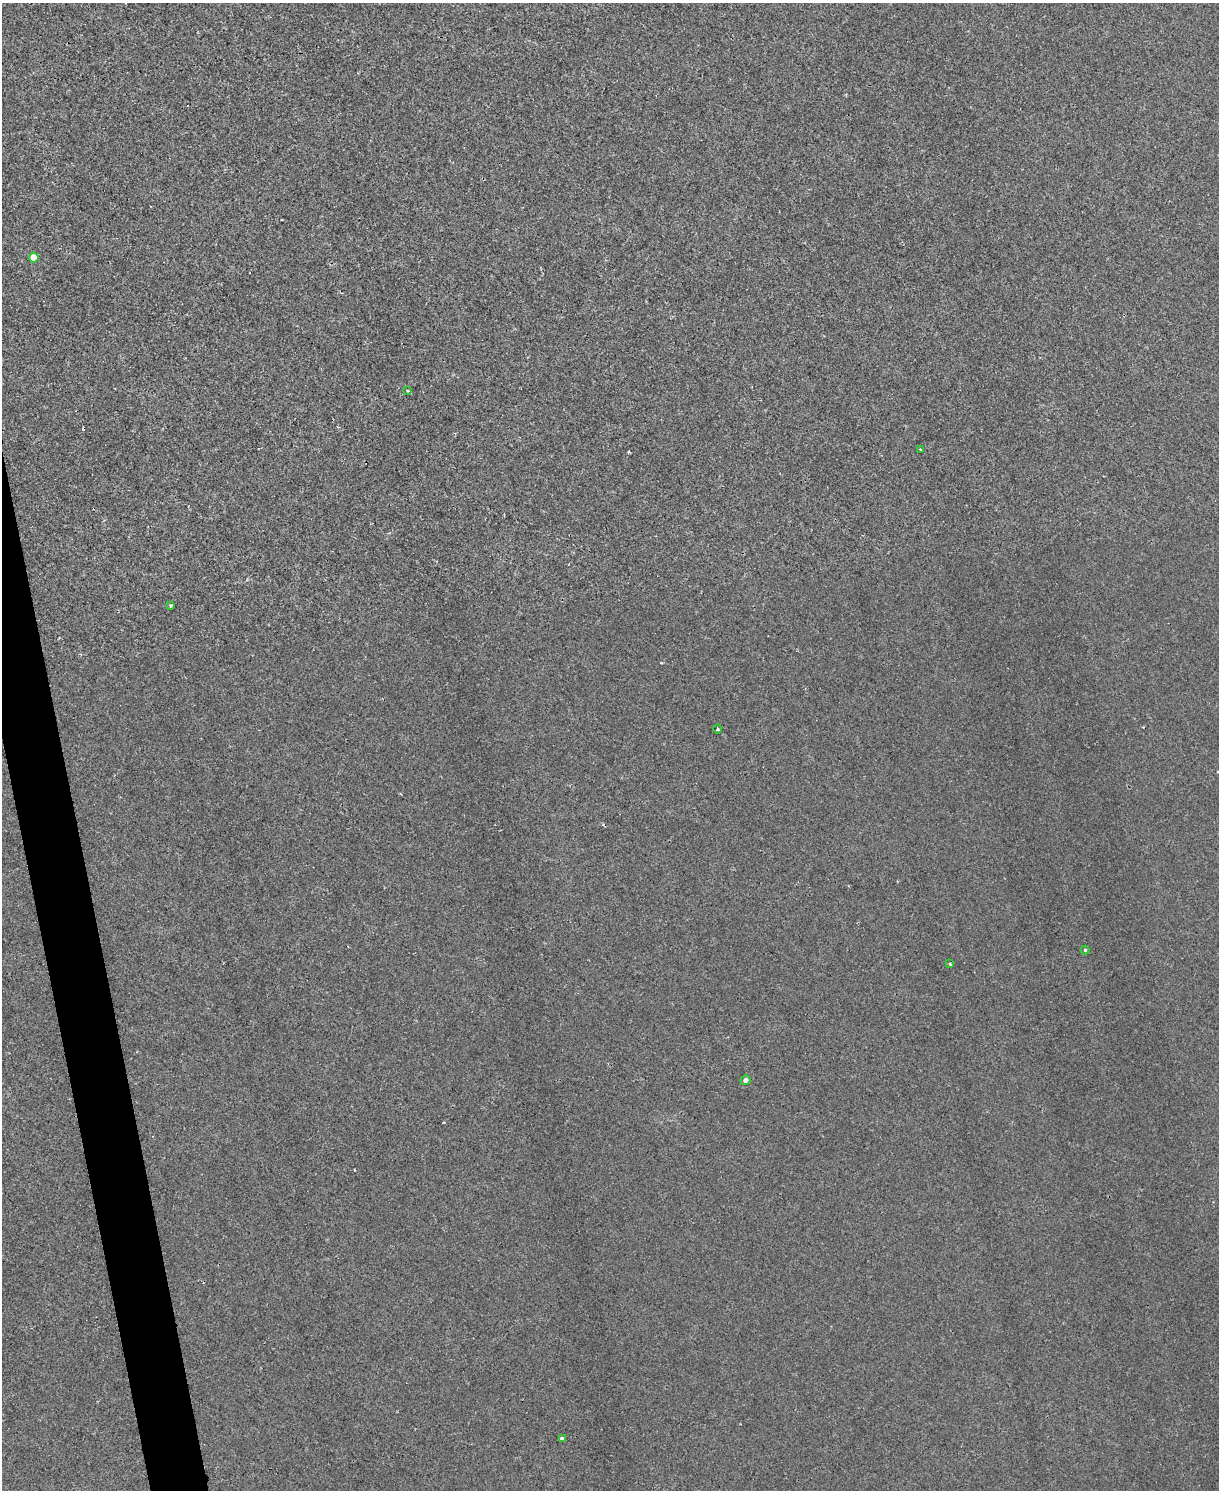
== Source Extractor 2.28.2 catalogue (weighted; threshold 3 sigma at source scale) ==
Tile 7 of 4 x 3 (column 3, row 2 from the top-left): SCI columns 2433-3649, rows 1622-3109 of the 4865 x 4846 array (HDU 1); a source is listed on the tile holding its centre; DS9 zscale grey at full resolution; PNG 1221 x 1492 px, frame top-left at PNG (2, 3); each listed source drawn as its Kron ellipse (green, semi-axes under 4 px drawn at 4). Shown black and unused: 3% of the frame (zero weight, under 2 of 3 exposures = <1% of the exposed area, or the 3 px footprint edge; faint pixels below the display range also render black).
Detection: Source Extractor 2.28.2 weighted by HDU 2 'WHT'; one run over the whole footprint, this tile lists its part. Background 0.00171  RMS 0.0034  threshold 0.0153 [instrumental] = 3 sigma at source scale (4.5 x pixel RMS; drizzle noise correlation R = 1.50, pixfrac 1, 0.05/0.05 arcsec/px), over >= 5 px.
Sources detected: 10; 1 cosmic-ray / hot-pixel residue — neither listed nor drawn; the other 9 listed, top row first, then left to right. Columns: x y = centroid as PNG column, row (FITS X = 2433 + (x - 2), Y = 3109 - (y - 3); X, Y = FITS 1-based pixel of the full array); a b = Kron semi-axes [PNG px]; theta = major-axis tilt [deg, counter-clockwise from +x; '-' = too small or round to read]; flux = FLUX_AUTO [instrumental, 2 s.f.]
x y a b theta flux
34 258 5 5 - 5.8
408 391 4 2 - 0.31
920 449 4 2 - 0.28
170 605 3 3 - 0.44
717 729 4 3 - 0.33
1085 950 4 4 - 0.44
950 964 3 3 - 0.49
746 1080 5 4 - 1.9
562 1438 4 3 - 0.94